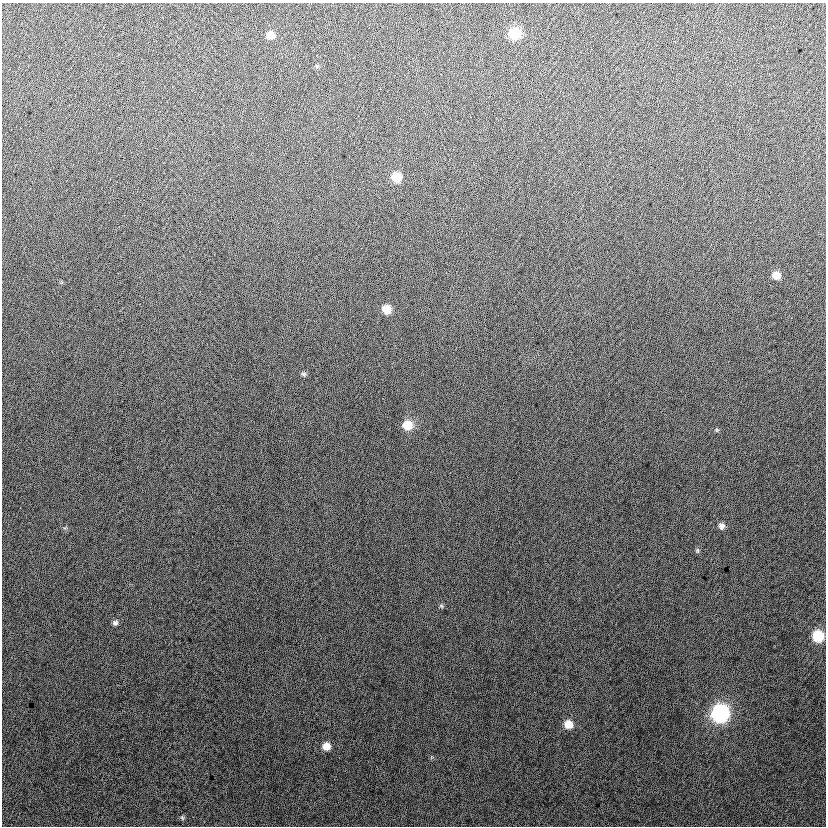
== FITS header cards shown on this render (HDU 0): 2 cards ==
NAXIS1  =                  824
NAXIS2  =                  824

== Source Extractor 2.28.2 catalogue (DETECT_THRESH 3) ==
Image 824 x 824 px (HDU 0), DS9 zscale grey, 1 PNG px = 1 image px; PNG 828 x 828 px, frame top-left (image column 1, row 824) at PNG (2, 3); no overlay
Background 13.3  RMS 13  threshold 40.5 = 3 sigma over >= 5 px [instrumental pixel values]
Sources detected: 18; all 18 listed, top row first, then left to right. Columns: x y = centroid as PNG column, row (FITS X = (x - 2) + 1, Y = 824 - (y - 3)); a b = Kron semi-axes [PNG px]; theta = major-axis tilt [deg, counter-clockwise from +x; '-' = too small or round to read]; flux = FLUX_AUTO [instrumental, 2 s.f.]
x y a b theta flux
515 33 8 8 - 45000
270 35 8 7 - 9400
317 66 5 4 - 1100
396 177 8 8 - 20000
776 275 7 7 - 9800
387 309 7 7 - 15000
304 374 7 6 - 1900
408 425 9 9 - 17000
717 430 5 5 - 1200
721 526 8 7 - 4000
697 551 7 5 -89 1500
441 606 7 5 -67 1500
115 623 7 7 - 2700
818 636 8 8 - 41000
720 713 9 9 - 210000
568 724 8 7 - 14000
326 746 8 7 - 9500
182 818 7 5 -68 1600